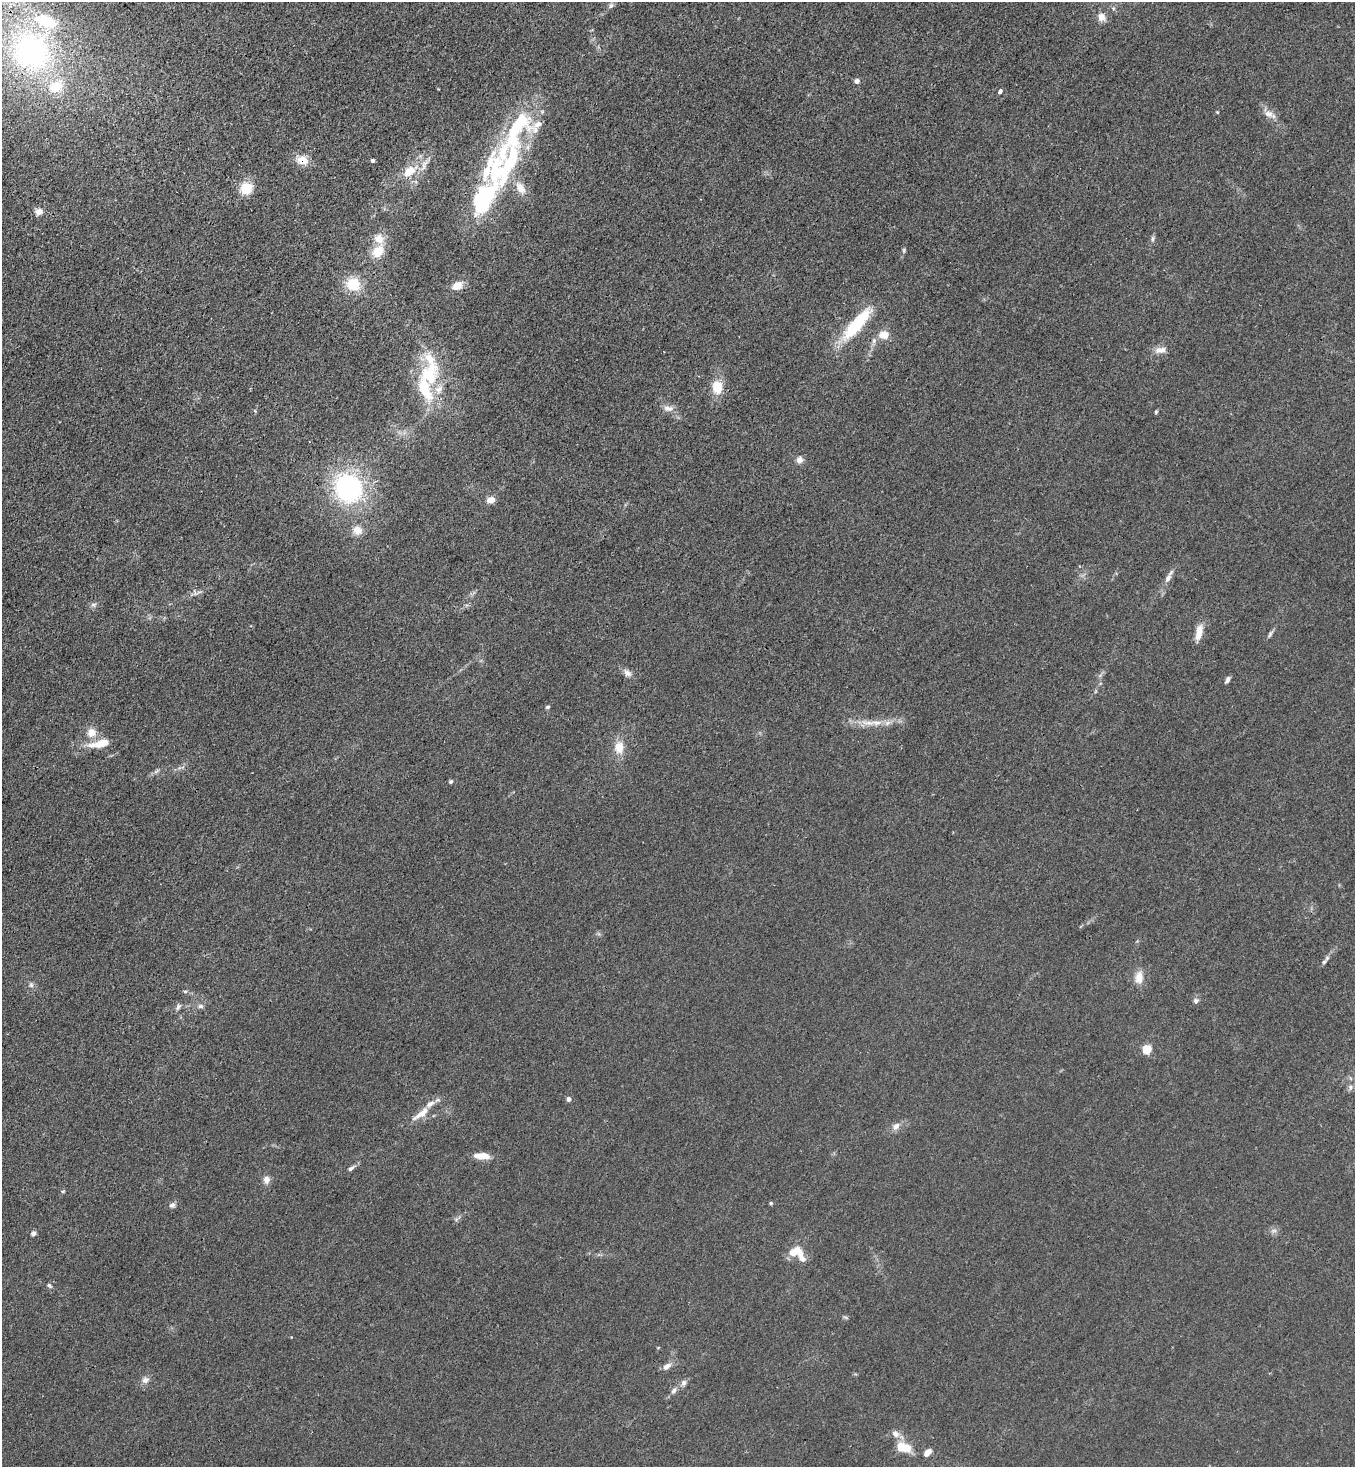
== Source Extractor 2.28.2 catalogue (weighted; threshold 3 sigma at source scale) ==
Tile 11 of 4 x 4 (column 3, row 3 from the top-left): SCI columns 3078-4430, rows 1529-2993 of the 6008 x 5986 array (HDU 1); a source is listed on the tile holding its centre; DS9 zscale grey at full resolution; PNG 1357 x 1469 px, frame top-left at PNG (2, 2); no overlay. Shown black and unused: <1% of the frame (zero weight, under 3 of 4 exposures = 7% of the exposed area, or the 3 px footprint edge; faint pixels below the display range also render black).
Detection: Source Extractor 2.28.2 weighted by HDU 2 'WHT'; one run over the whole footprint, this tile lists its part. Background 0.0188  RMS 0.0028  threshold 0.0125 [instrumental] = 3 sigma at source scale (4.5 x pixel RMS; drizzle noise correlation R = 1.50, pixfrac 1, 0.05/0.05 arcsec/px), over >= 5 px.
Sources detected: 89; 12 inside a brighter listed object's ellipse — not listed separately; the other 77 listed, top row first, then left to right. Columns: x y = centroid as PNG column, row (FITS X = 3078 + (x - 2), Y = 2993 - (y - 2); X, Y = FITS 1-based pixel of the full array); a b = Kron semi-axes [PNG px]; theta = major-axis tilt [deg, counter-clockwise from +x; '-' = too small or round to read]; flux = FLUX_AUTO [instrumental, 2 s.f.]
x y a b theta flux
611 5 8 6 74 0.69
1113 8 6 4 -72 0.45
1102 17 12 10 -56 2.1
31 51 64 56 -43 68
857 81 5 4 - 1.4
1000 91 4 3 - 2.4
1217 112 5 3 - 0.28
1268 114 12 9 -1 2
517 129 60 33 50 29
302 160 14 10 -11 3.7
373 161 4 4 - 0.72
410 171 21 11 34 6.1
504 179 16 8 63 4.7
246 188 11 11 - 6.6
520 188 19 11 -59 3.5
484 199 29 15 57 34
39 211 8 7 - 1.7
1153 239 8 5 75 0.69
904 250 8 4 -82 0.44
378 251 16 12 51 5.1
353 284 15 13 -6 8.1
457 286 11 9 27 3.2
857 324 42 11 49 17
884 335 12 9 6 3.3
1159 350 11 10 - 1.9
431 362 42 13 -65 8.8
717 387 14 11 -87 5.7
425 389 36 15 -70 12
668 408 14 8 -3 1.8
255 411 5 4 - 0.31
1156 412 5 4 - 0.36
799 460 8 7 - 1.6
348 489 29 25 -55 46
491 500 9 7 10 2.1
357 530 11 10 - 2.8
1168 578 11 7 52 1.3
93 604 9 4 8 0.68
1199 632 20 8 77 3.3
1270 634 11 4 64 0.71
627 673 12 8 -42 1.5
1227 680 8 4 59 0.87
548 707 5 4 - 0.58
868 723 25 7 -5 3.8
91 733 13 12 - 3.2
100 744 24 8 11 5.8
619 747 16 12 -90 4.1
451 782 4 4 - 0.54
1324 962 7 5 51 0.7
1139 977 14 10 83 3.3
31 985 7 6 - 0.72
185 991 7 3 7 0.43
1196 1001 7 6 - 0.86
201 1006 7 6 - 0.81
178 1007 10 6 55 0.84
1146 1049 5 5 - 17
1350 1087 8 6 -80 0.8
568 1099 5 5 - 1.2
421 1114 29 8 36 3.9
896 1126 11 8 37 1.6
482 1156 16 6 -5 4
351 1168 11 5 35 0.94
266 1180 10 8 87 1.5
63 1191 5 3 - 0.3
771 1203 4 4 - 0.4
172 1205 8 7 - 0.91
1274 1231 9 4 8 0.74
33 1233 6 5 - 0.72
793 1253 11 10 - 3
802 1258 14 8 -47 1.7
49 1286 7 5 -49 0.53
667 1366 11 7 33 1.7
145 1380 10 8 20 1.4
684 1383 8 7 - 0.99
674 1390 10 7 54 1.1
895 1434 12 9 -35 1.8
903 1447 19 11 -16 5.6
927 1452 10 6 48 1.9
Overlapping masked pixels (flux is a lower limit): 1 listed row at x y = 302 160